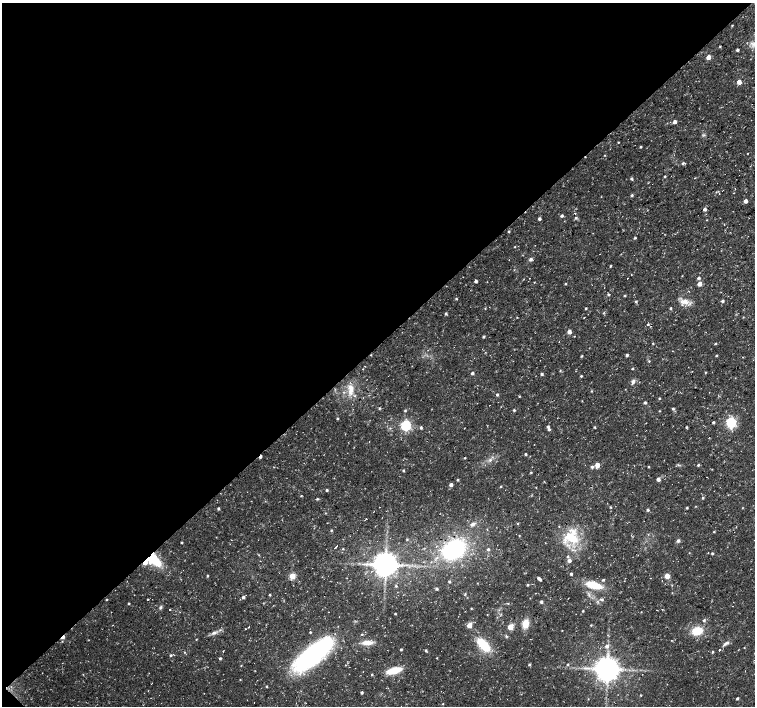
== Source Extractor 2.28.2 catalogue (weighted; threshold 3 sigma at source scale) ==
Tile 5 of 4 x 4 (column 1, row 2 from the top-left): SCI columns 4-1508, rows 2974-4381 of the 6028 x 6017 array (HDU 1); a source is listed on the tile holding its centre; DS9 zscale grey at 2 x 2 block average (1 PNG px = mean of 2 x 2 image px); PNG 757 x 708 px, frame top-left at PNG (2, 3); no overlay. Shown black and unused: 49% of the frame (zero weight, under 3 of 4 exposures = <1% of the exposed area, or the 3 px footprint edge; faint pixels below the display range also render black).
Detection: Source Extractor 2.28.2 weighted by HDU 2 'WHT'; one run over the whole footprint, this tile lists its part. Background 0.0223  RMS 0.0028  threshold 0.0127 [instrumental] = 3 sigma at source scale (4.5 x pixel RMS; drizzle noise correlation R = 1.50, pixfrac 1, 0.0396/0.0396 arcsec/px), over >= 5 px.
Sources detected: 221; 1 inside a brighter object's white glare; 3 cosmic-ray / hot-pixel residue — not listed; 4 inside a brighter listed object's ellipse — not listed separately; the other 213 listed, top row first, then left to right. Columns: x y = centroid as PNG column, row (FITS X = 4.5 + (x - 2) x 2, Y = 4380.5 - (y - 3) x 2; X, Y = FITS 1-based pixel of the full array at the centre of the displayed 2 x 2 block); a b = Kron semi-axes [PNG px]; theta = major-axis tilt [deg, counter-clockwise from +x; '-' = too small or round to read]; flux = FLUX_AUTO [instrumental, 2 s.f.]
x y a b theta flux
732 25 3 2 - 0.45
753 44 5 4 - 1.9
720 46 2 2 - 0.54
737 50 2 2 - 1.7
708 57 3 3 - 6.9
739 82 3 3 - 6.1
675 122 3 3 - 3
618 142 2 2 - 0.5
640 147 3 2 - 0.74
747 153 2 2 - 0.32
605 155 2 2 - 0.35
683 163 3 3 - 0.96
665 176 2 2 - 0.7
631 179 3 3 - 1.1
735 189 2 2 - 0.84
723 190 2 2 - 0.5
716 192 3 2 - 0.48
719 194 2 2 - 0.33
632 195 3 3 - 0.96
745 201 3 3 - 3.4
705 209 3 3 - 2.2
562 216 3 2 - 1.6
576 218 3 3 - 1.1
539 219 3 3 - 1.4
724 225 2 2 - 0.27
509 231 2 2 - 0.73
635 238 3 2 - 0.78
515 247 2 2 - 0.46
531 259 4 4 - 1.5
610 266 3 2 - 0.7
631 275 2 2 - 0.38
682 276 3 2 - 0.31
529 278 2 2 - 0.23
628 278 2 2 - 0.33
699 278 3 3 - 1.2
476 281 3 3 - 1.5
534 282 2 2 - 0.36
565 284 2 2 - 0.63
699 284 3 3 - 7.2
608 295 3 3 - 0.87
625 295 3 2 - 0.65
456 299 3 2 - 0.55
636 301 3 3 - 0.92
722 301 3 3 - 1.5
684 302 13 7 -8 5.5
485 308 3 2 - 0.44
586 308 2 2 - 0.81
670 308 3 3 - 0.73
603 313 4 2 - 0.56
446 314 3 3 - 1.1
517 317 2 2 - 0.27
743 317 3 2 - 0.32
584 318 2 2 - 0.48
648 324 3 3 - 0.8
569 332 3 3 - 5
483 337 3 3 - 0.85
653 343 3 2 - 0.58
716 344 3 2 - 0.69
627 355 3 3 - 1
581 356 2 2 - 0.8
716 356 2 2 - 0.73
649 361 3 3 - 0.57
632 368 2 2 - 0.73
560 371 3 2 - 0.54
705 372 3 2 - 0.46
472 373 3 3 - 1.6
542 374 3 3 - 1.2
581 376 2 2 - 0.75
633 382 7 4 73 1.9
351 389 15 6 -89 6.7
591 391 3 2 - 0.43
497 394 2 2 - 1.2
519 396 3 2 - 0.45
659 398 2 2 - 0.72
645 402 3 3 - 1.2
379 408 3 3 - 0.74
673 409 3 3 - 1
514 410 3 2 - 0.94
405 411 3 3 - 0.76
659 411 3 2 - 0.43
337 418 2 2 - 0.67
714 422 5 2 - 0.76
731 422 4 3 - 87
406 426 4 4 - 86
594 427 3 2 - 0.57
686 427 3 2 - 0.79
421 428 3 2 - 1
464 428 2 2 - 0.28
549 429 3 3 - 1.3
526 454 2 2 - 1
260 457 3 2 - 2.4
465 458 2 2 - 0.55
490 460 4 3 - 1.3
597 465 3 3 - 7.9
678 465 3 2 - 0.51
698 465 4 2 - 0.66
592 467 3 3 - 1.4
648 467 3 2 - 0.53
712 469 2 2 - 0.34
403 470 3 2 - 0.71
531 472 3 2 - 0.58
658 479 3 3 - 2.7
458 480 3 2 - 0.77
451 485 3 3 - 2.3
501 486 2 2 - 0.57
536 487 2 2 - 0.3
327 490 3 2 - 1.1
301 496 2 2 - 0.5
703 498 3 3 - 0.79
317 499 3 3 - 0.73
379 507 2 2 - 1.5
611 507 3 3 - 0.48
218 508 3 3 - 1.1
687 508 2 2 - 0.76
647 510 3 3 - 1.2
374 511 2 2 - 0.42
366 519 2 2 - 0.38
518 523 3 2 - 0.51
473 524 8 4 26 2.2
487 529 3 2 - 0.36
331 530 3 3 - 0.66
714 532 3 2 - 0.56
519 535 3 2 - 0.36
571 538 23 15 -11 23
407 540 3 3 - 0.61
678 541 4 4 - 1.6
182 542 2 2 - 0.79
336 546 3 2 - 4.4
343 548 3 2 - 0.49
453 549 20 14 31 79
488 549 3 3 - 1.2
712 553 2 2 - 0.95
568 556 3 3 - 0.91
569 560 4 4 - 2.5
153 561 22 9 -25 17
385 565 6 6 - 990
312 568 2 2 - 0.27
571 574 2 2 - 1.3
207 576 3 2 - 0.67
292 576 3 3 - 21
667 576 6 5 - 3.8
538 578 2 2 - 2
540 580 2 2 - 1.1
603 580 3 3 - 0.86
449 581 3 3 - 0.8
293 585 2 2 - 0.26
527 585 3 2 - 0.75
594 585 19 7 -15 15
396 586 3 3 - 0.83
436 589 3 3 - 1.3
285 593 2 2 - 0.44
672 593 3 2 - 0.26
465 594 3 3 - 0.61
270 595 3 2 - 0.69
243 597 3 3 - 1.6
148 599 2 2 - 0.36
602 599 4 3 - 1.2
106 600 2 2 - 0.52
541 602 3 3 - 1.5
129 603 2 2 - 0.79
508 603 3 2 - 0.44
161 607 5 3 - 1
471 608 3 2 - 0.45
170 609 2 2 - 0.45
662 609 2 2 - 0.33
583 611 2 2 - 0.62
641 612 2 2 - 0.25
395 614 2 2 - 0.67
704 620 3 3 - 1.1
525 624 9 6 82 7.9
591 625 3 3 - 0.54
469 626 3 3 - 11
248 627 2 2 - 1.2
510 627 3 3 - 18
697 631 10 7 13 15
310 632 2 2 - 0.68
214 633 8 4 18 2.4
362 634 3 2 - 0.6
506 636 3 2 - 0.59
63 637 3 2 - 6.4
196 639 2 2 - 0.44
62 641 3 2 - 0.39
367 642 12 5 0 6.1
726 643 11 3 31 1.9
483 645 20 10 -47 18
606 646 4 4 - 1.7
744 648 3 2 - 0.29
401 649 3 2 - 0.77
426 650 3 2 - 0.94
719 650 2 2 - 0.8
223 651 2 2 - 0.35
184 652 3 2 - 0.49
712 652 3 3 - 0.73
171 655 3 3 - 1
312 655 39 17 42 110
220 658 3 2 - 1.1
437 658 3 2 - 0.37
529 664 3 2 - 1.1
567 664 2 2 - 0.73
345 665 2 2 - 0.31
585 668 4 3 - 1.3
607 669 6 6 - 990
394 671 10 5 16 20
83 674 3 2 - 0.33
372 674 2 2 - 0.74
240 679 2 2 - 0.32
266 686 2 2 - 0.76
148 691 2 2 - 0.26
362 692 2 2 - 1.4
641 695 3 2 - 0.36
737 698 3 2 - 0.94
588 699 3 2 - 0.3
443 704 2 2 - 0.42
Overlapping masked pixels (flux is a lower limit): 2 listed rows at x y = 260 457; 63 637
Isophote crosses this tile's border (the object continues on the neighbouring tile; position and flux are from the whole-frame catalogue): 1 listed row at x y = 753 44